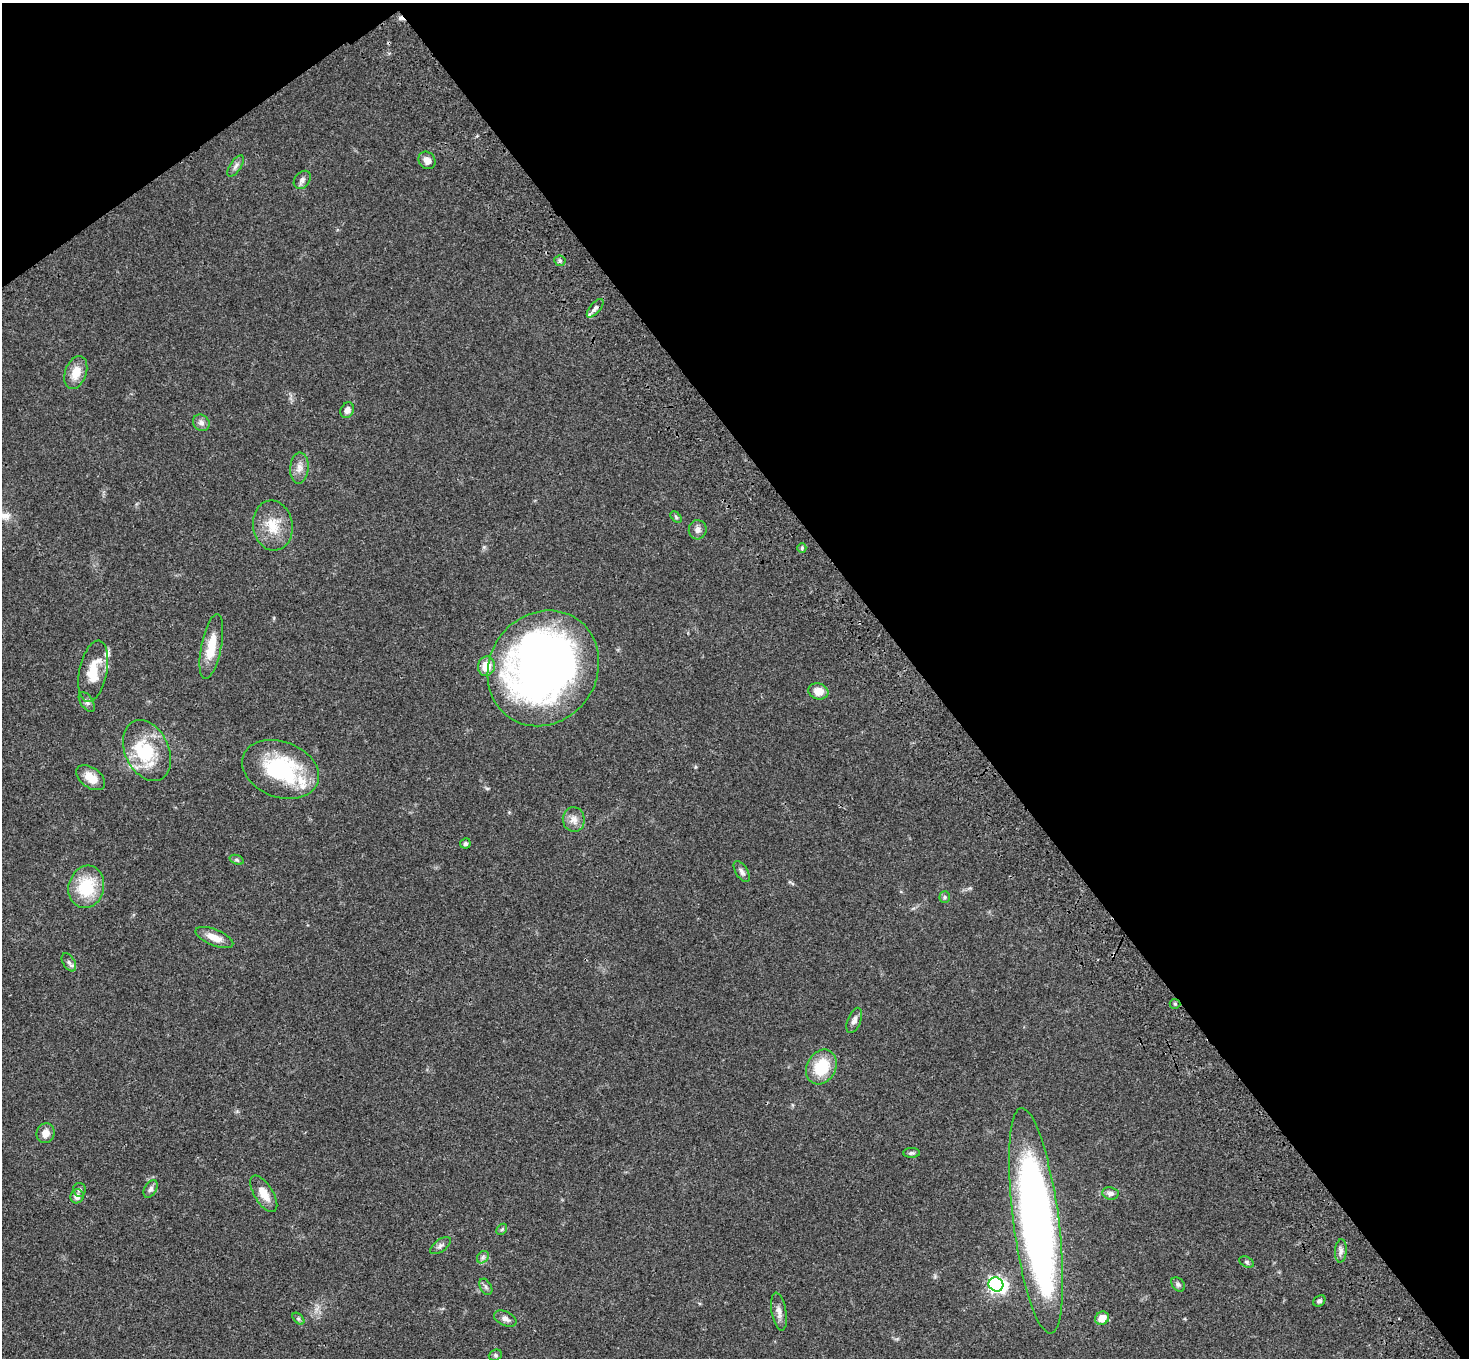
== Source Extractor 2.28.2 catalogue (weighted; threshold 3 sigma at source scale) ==
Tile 3 of 4 x 4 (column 3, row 1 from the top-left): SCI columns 3039-4505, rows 4443-5798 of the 6075 x 6036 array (HDU 1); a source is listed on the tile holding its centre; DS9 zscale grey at full resolution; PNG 1471 x 1360 px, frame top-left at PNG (2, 3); each listed source drawn as its Kron ellipse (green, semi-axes under 4 px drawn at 4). Shown black and unused: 40% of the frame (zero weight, under 3 of 4 exposures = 6% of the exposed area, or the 3 px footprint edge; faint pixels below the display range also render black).
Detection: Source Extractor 2.28.2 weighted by HDU 2 'WHT'; one run over the whole footprint, this tile lists its part. Background 0.0482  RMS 0.0054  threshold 0.0243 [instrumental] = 3 sigma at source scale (4.5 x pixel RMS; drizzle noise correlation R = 1.50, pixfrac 1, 0.05/0.05 arcsec/px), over >= 5 px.
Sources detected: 63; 3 inside a brighter object's white glare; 1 cosmic-ray / hot-pixel residue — neither listed nor drawn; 4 inside a brighter listed object's ellipse — not listed separately; the other 55 listed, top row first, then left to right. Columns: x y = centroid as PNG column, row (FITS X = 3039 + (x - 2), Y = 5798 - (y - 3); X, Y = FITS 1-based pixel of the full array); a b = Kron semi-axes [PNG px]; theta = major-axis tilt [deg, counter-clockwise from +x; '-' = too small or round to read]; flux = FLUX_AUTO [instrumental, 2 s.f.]
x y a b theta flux
427 160 9 8 - 3.5
236 166 12 5 56 1.9
302 180 10 7 52 1.9
560 261 6 5 - 0.93
595 308 11 5 49 1.8
76 373 17 10 71 7.9
347 410 8 6 64 2.7
201 423 9 7 -42 2.3
299 468 15 9 86 4
676 517 7 4 -47 0.77
273 526 25 19 -83 13
698 530 9 9 - 2.4
802 548 4 4 - 0.69
211 647 33 10 79 12
486 666 10 8 71 8
543 668 60 53 55 330
93 671 31 14 79 13
818 691 10 8 -17 6.3
87 702 11 6 -56 1.8
147 750 32 22 -65 26
281 769 39 28 -21 48
91 778 16 10 -36 7.2
574 819 12 11 - 4
465 843 5 5 - 1.1
237 860 7 4 -19 0.86
742 872 12 6 -58 2
86 887 21 17 75 23
945 897 6 5 - 0.88
214 937 20 8 -22 6.5
69 962 10 6 -59 1.7
1175 1004 5 5 - 0.78
854 1020 13 6 69 2.7
821 1067 18 14 60 19
46 1133 10 9 - 4
911 1153 8 4 -1 1.1
151 1189 9 6 61 1.8
79 1190 7 6 - 1.3
1110 1193 8 6 -8 2.1
264 1194 21 9 -58 7.3
77 1196 7 6 - 2.6
1036 1221 114 23 -82 340
502 1229 6 4 46 0.75
441 1246 12 6 36 1.8
1341 1251 11 6 86 2.1
483 1257 7 5 46 1.3
1247 1262 7 5 -27 0.99
996 1284 7 7 - 150
1178 1284 8 5 -49 1.3
486 1287 9 5 -61 1.3
1319 1301 6 5 - 1.1
779 1312 19 7 -80 3.4
1102 1318 7 6 - 6.2
298 1319 7 4 -45 0.84
505 1319 12 7 -25 2.4
495 1355 7 5 20 0.9